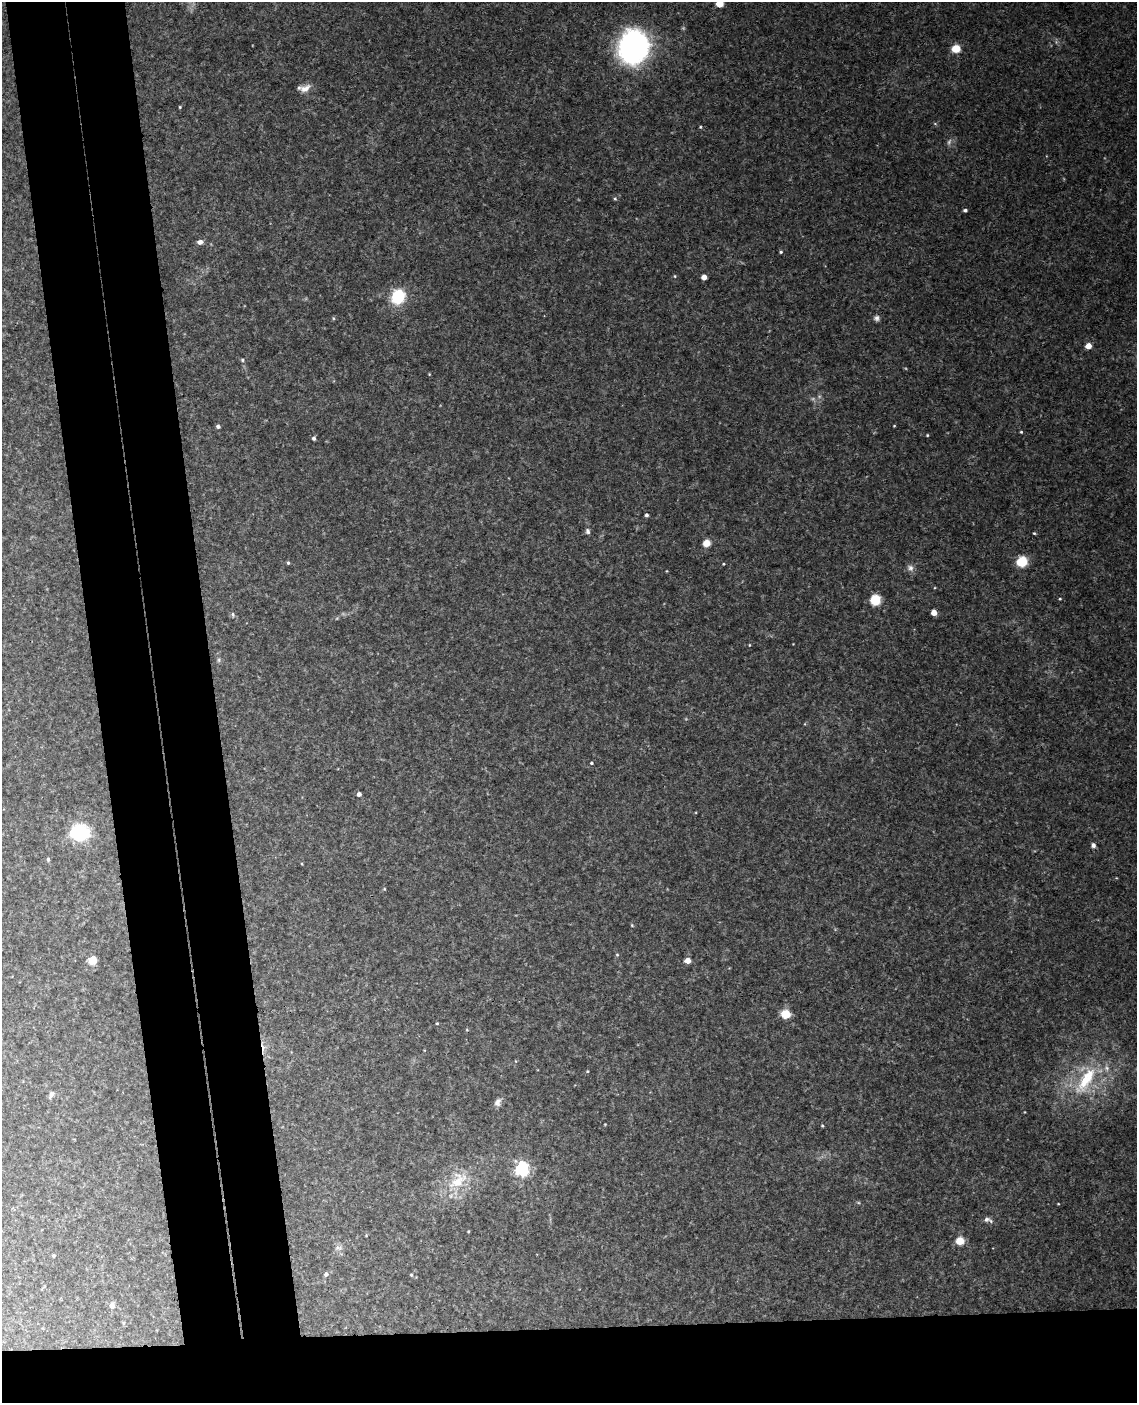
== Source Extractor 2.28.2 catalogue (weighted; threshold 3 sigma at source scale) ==
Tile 11 of 4 x 3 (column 3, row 3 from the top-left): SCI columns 2328-3462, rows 241-1641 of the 4653 x 4581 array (HDU 1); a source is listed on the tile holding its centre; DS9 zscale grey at full resolution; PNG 1139 x 1405 px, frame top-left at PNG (2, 2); no overlay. Shown black and unused: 15% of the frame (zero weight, under 3 of 4 exposures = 6% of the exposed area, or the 3 px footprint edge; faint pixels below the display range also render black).
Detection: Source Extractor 2.28.2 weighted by HDU 2 'WHT'; one run over the whole footprint, this tile lists its part. Background 0.0683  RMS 0.0062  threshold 0.0279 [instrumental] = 3 sigma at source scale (4.5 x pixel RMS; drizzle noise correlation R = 1.50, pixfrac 1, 0.05/0.05 arcsec/px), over >= 5 px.
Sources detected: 76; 4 too faint to see at this stretch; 1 cosmic-ray / hot-pixel residue — not listed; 1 inside a brighter listed object's ellipse — not listed separately; the other 70 listed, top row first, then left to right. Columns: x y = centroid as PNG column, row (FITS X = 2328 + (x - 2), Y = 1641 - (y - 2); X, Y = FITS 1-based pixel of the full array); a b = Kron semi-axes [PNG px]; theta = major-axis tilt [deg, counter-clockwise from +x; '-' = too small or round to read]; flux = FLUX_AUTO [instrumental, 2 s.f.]
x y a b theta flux
719 4 5 4 - 20
633 47 18 15 75 330
956 49 5 5 - 26
305 88 15 9 21 5.1
180 107 4 3 - 0.58
700 127 4 4 - 0.71
615 199 4 4 - 0.8
965 210 4 3 - 1.4
200 242 7 5 12 2.8
781 252 4 4 - 0.88
675 276 4 3 - 0.51
704 277 4 4 - 6.5
398 297 11 9 69 40
333 318 5 3 - 0.63
876 318 7 7 - 2
1088 346 4 4 - 11
242 360 5 4 - 0.78
429 374 4 3 - 0.44
218 426 4 4 - 1.6
894 426 3 3 - 0.54
1021 432 4 3 - 0.67
927 435 4 3 - 0.58
314 438 4 4 - 1.5
646 515 4 3 - 1.6
587 531 8 6 -77 1.7
1034 533 3 3 - 0.62
707 543 7 6 - 7
1022 562 8 7 - 20
288 563 4 4 - 0.87
723 564 3 3 - 0.56
910 568 10 7 -57 2.7
667 571 4 3 - 0.44
1060 599 3 3 - 0.58
875 600 7 7 - 19
934 613 4 4 - 8.4
233 614 6 5 - 1.3
749 645 4 3 - 0.51
219 660 7 4 90 1.1
591 763 4 3 - 0.88
359 794 4 4 - 2.8
80 832 19 16 5 38
1093 845 6 5 - 1.9
48 859 5 4 - 1.1
384 889 4 4 - 0.56
632 925 5 4 - 0.66
617 955 5 4 - 0.73
92 960 8 8 - 6.7
687 961 4 4 - 9.7
785 1014 8 7 - 13
437 1023 3 3 - 0.57
467 1030 5 3 - 0.5
587 1071 4 3 - 0.57
1086 1080 53 19 59 41
51 1095 9 5 67 1.9
498 1102 12 7 61 2.8
605 1124 4 3 - 0.44
822 1126 4 4 - 0.6
522 1169 6 6 - 170
458 1181 32 19 43 23
1058 1204 3 2 - 0.46
986 1219 9 7 12 2.2
468 1231 3 3 - 0.56
366 1235 3 3 - 0.53
960 1241 5 5 - 25
338 1248 12 7 -2 2.8
53 1255 3 3 - 1.4
326 1274 5 5 - 2.1
411 1275 4 3 - 0.68
112 1306 5 5 - 4.9
123 1323 5 3 - 0.72
Isophote crosses this tile's border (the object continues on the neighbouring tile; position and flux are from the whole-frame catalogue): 1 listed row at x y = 719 4